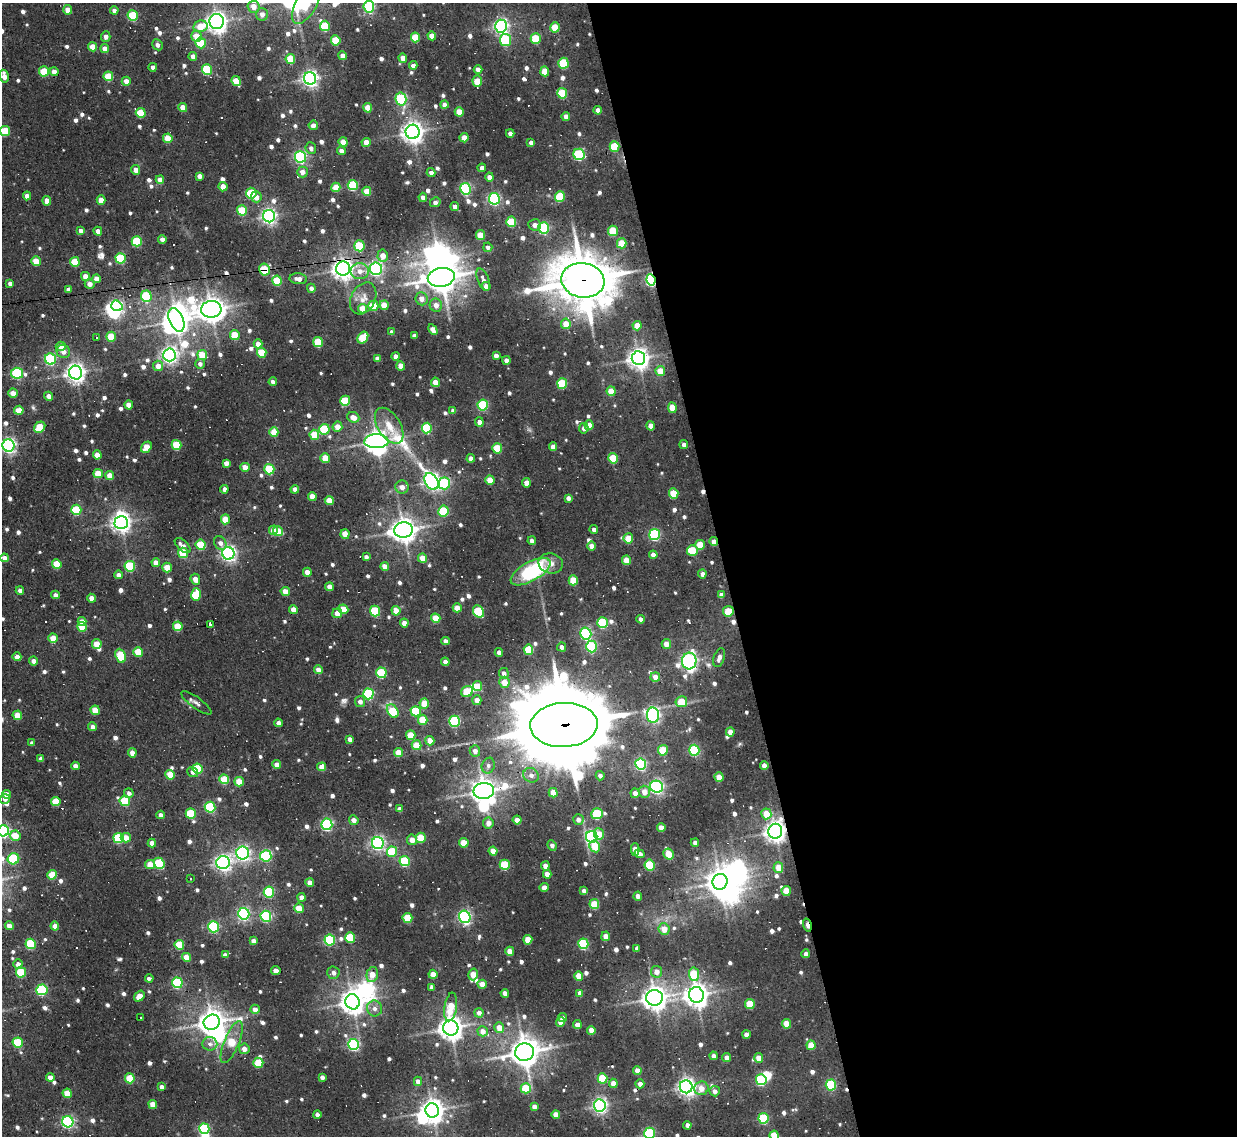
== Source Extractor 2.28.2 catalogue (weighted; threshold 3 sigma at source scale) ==
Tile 8 of 4 x 4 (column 4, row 2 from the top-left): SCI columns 3707-4941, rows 2400-3533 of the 4941 x 4914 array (HDU 1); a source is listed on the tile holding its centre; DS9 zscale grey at full resolution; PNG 1239 x 1138 px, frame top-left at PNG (2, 3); each listed source drawn as its Kron ellipse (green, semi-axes under 4 px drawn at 4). Shown black and unused: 42% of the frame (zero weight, under 3 of 5 exposures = <1% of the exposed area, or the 3 px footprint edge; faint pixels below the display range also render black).
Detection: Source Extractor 2.28.2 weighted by HDU 2 'WHT'; one run over the whole footprint, this tile lists its part. Background 0.029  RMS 0.0042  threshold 0.0189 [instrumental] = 3 sigma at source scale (4.5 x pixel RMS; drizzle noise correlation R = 1.50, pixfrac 1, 0.05/0.05 arcsec/px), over >= 5 px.
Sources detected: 875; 1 too faint to see at this stretch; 18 inside a brighter object's white glare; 26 cosmic-ray / hot-pixel residue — neither listed nor drawn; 1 inside a brighter listed object's ellipse — not listed separately; of the other 829, all 500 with FLUX_AUTO >= 1.75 (the completeness limit of this list) listed and drawn (329 fainter detections not listed), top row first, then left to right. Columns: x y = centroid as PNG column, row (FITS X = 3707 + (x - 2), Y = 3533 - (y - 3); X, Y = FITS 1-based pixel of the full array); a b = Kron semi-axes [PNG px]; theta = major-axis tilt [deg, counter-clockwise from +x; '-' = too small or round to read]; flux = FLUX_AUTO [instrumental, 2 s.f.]
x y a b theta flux
306 3 23 10 61 20
254 7 6 6 - 4.3
369 7 6 5 - 51
68 10 5 4 - 4.8
114 10 4 4 - 1.8
262 14 6 6 - 2.9
133 16 5 5 - 24
217 22 7 7 - 270
200 26 7 5 13 8.5
325 26 5 5 - 20
501 26 6 6 - 130
555 27 5 4 - 11
197 36 5 5 - 7
432 36 4 4 - 4.7
106 37 5 4 - 2.3
415 37 5 4 - 14
536 38 5 5 - 17
336 40 5 5 - 16
505 40 6 5 - 32
201 43 5 5 - 19
157 45 6 5 - 2
92 47 4 4 - 7.8
105 49 4 4 - 3.7
193 56 4 4 - 2.6
342 56 4 4 - 3.7
403 58 4 4 - 3.7
290 59 5 5 - 14
563 63 5 5 - 22
413 65 4 4 - 2.7
153 67 4 4 - 2.4
207 69 5 5 - 22
478 69 4 4 - 3.4
44 71 5 5 - 15
545 71 5 4 - 6.6
54 72 4 4 - 3.5
4 76 6 4 -78 3.9
108 76 5 5 - 15
310 78 6 6 - 160
126 81 4 4 - 3.5
236 81 5 4 - 9.4
477 81 5 4 - 8.1
562 93 5 5 - 20
401 99 6 5 - 42
444 105 4 4 - 2.6
183 108 4 4 - 5.5
368 108 5 4 - 7.6
598 110 4 4 - 2.7
459 112 4 4 - 5.8
141 113 5 5 - 14
566 117 4 4 - 3.5
313 125 4 4 - 2.8
5 131 5 5 - 15
413 132 7 7 - 310
510 133 4 4 - 1.8
168 138 5 4 - 8.8
464 138 4 4 - 5.5
343 142 5 4 - 7.4
366 142 4 4 - 5
531 143 4 4 - 2.2
614 147 5 5 - 17
311 148 6 5 - 1.8
341 151 4 4 - 2.5
579 154 6 5 - 38
300 157 6 5 - 69
482 168 4 4 - 2.4
136 170 5 4 - 2.8
302 172 5 5 - 3.2
431 172 4 4 - 2.1
199 176 4 4 - 2.3
489 177 4 4 - 2.6
160 180 4 4 - 3.7
353 185 5 5 - 27
223 187 5 4 - 5.8
336 187 5 4 - 9.2
466 189 6 5 - 53
367 191 4 4 - 7.6
251 193 5 5 - 23
27 196 4 4 - 2.5
560 196 5 5 - 18
256 197 5 5 - 3.5
423 197 4 4 - 2.3
494 199 6 5 - 68
101 200 4 4 - 5.6
47 201 5 4 - 3.7
435 202 5 4 - 2.1
455 207 4 4 - 2.6
242 210 5 5 - 16
269 216 6 6 - 130
511 222 5 5 - 18
535 225 6 5 - 2.2
544 228 5 5 - 54
81 231 4 4 - 2.5
98 231 4 4 - 2.8
613 231 5 5 - 15
480 235 5 4 - 8.4
162 239 4 4 - 2.8
137 241 5 5 - 24
622 243 5 5 - 9.5
359 246 5 5 - 22
488 247 5 4 - 1.8
383 256 6 5 - 4.5
121 258 5 5 - 27
36 261 5 4 - 8.7
75 262 5 5 - 11
343 268 7 7 - 290
264 269 6 5 - 14
376 269 6 6 - 99
360 271 9 8 - 3.3
85 276 4 4 - 5.3
441 277 13 9 10 720
96 279 4 4 - 2.7
298 279 9 5 -6 2.6
483 280 12 5 -68 2.3
583 280 22 17 -9 2300
651 280 6 4 -81 67
277 281 5 5 - 16
10 283 4 4 - 1.8
90 284 5 5 - 2.9
486 286 4 4 - 3.9
311 288 4 4 - 1.8
68 289 4 4 - 1.9
146 296 5 5 - 27
363 298 17 12 62 4.8
421 299 6 6 - 3.2
384 305 5 4 - 7.2
436 305 6 6 - 3
117 306 6 5 - 69
373 306 5 5 - 14
211 309 10 8 4 460
362 309 4 4 - 7
176 320 12 7 -67 440
566 324 5 5 - 7.5
637 326 4 4 - 6.1
433 330 6 4 -60 4.1
392 332 4 4 - 1.9
235 335 5 5 - 11
414 336 4 4 - 1.8
97 337 3 3 - 1.9
111 337 5 5 - 11
363 338 6 5 - 17
318 342 5 5 - 18
258 344 4 4 - 3.4
61 346 5 4 - 4.6
63 351 7 6 - 3.1
262 353 5 4 - 14
169 355 6 6 - 160
202 355 5 4 - 11
395 356 4 4 - 2.9
496 356 4 4 - 2.4
377 358 4 4 - 2.1
638 358 7 7 - 290
50 359 5 5 - 49
506 360 4 4 - 2.1
200 364 5 4 - 1.8
158 366 5 5 - 4.1
401 366 4 4 - 4.7
660 371 5 4 - 7.1
17 373 6 5 - 43
76 373 7 6 - 230
273 382 4 4 - 2.3
435 382 4 4 - 6.4
562 383 5 5 - 23
611 391 5 4 - 6.9
13 393 4 4 - 5.3
49 396 4 4 - 2.7
345 401 5 5 - 17
129 405 4 4 - 4.3
483 405 5 5 - 33
672 408 5 4 - 6.4
19 410 5 4 - 5.9
453 411 4 4 - 1.9
353 417 6 5 - 4.2
479 422 4 4 - 2.4
589 425 5 4 - 5.7
389 426 20 11 -58 6.9
651 426 4 4 - 3.6
40 427 6 5 - 12
337 427 5 5 - 4.2
427 428 5 5 - 32
584 428 5 5 - 2
324 429 5 5 - 25
274 432 5 4 - 8.7
314 435 5 5 - 12
376 441 12 7 0 370
684 444 4 4 - 2
8 445 6 6 - 130
176 445 5 4 - 14
146 447 6 4 52 7.4
553 447 4 4 - 3.4
497 448 5 5 - 14
97 455 4 4 - 4.8
325 458 5 4 - 7.8
471 458 4 4 - 2.8
613 458 5 5 - 17
226 463 4 4 - 2.5
245 467 4 4 - 5.1
269 469 5 5 - 22
98 473 5 4 - 9.9
110 475 4 4 - 5.5
490 480 5 4 - 7
431 481 9 6 -59 160
444 483 6 6 - 38
526 483 4 4 - 4.1
402 487 7 6 - 2.7
224 489 4 4 - 2
295 489 4 4 - 3.1
674 494 5 4 - 13
312 496 4 4 - 4.7
568 498 4 4 - 1.8
329 500 4 4 - 7.3
76 510 5 5 - 21
443 511 5 5 - 21
225 519 5 4 - 8
121 523 6 6 - 220
594 529 4 4 - 1.8
273 530 4 3 - 4.9
403 530 9 7 6 430
278 531 5 5 - 11
345 534 5 4 - 7.3
654 535 5 5 - 48
628 538 5 5 - 8.2
532 541 4 4 - 2.1
714 542 4 4 - 4.1
220 543 7 6 - 2.6
183 545 9 5 -41 2.7
201 545 5 5 - 15
700 545 5 4 - 9.6
592 546 5 4 - 3.1
692 550 5 5 - 15
183 553 5 5 - 16
228 553 6 6 - 140
653 555 4 4 - 2.7
366 557 4 4 - 1.9
4 558 4 4 - 2.6
422 558 4 4 - 6.1
626 560 5 4 - 6.9
156 562 4 4 - 4
551 563 12 10 -13 3.5
57 564 5 4 - 13
130 566 5 5 - 30
385 566 4 4 - 4
167 567 5 4 - 8.8
307 572 4 4 - 4
530 572 22 9 29 40
702 574 4 4 - 2.9
119 575 4 4 - 2.4
195 579 5 4 - 4
573 580 5 4 - 12
329 587 4 4 - 3.1
20 590 4 4 - 1.8
285 591 5 4 - 6.4
55 595 4 4 - 2.3
196 595 6 5 - 18
721 595 4 4 - 2.1
91 598 4 4 - 3.4
457 608 4 4 - 5.9
343 609 5 4 - 8
293 610 4 4 - 4.3
375 611 5 5 - 25
396 611 5 4 - 6
478 611 6 5 - 24
728 611 5 5 - 12
337 613 5 5 - 3.7
436 618 5 4 - 12
641 619 4 4 - 2.2
82 621 4 4 - 3.1
404 623 4 4 - 3.6
603 623 5 5 - 30
210 625 3 3 - 31
178 626 5 4 - 13
82 627 5 5 - 12
586 634 6 5 - 54
53 638 4 4 - 7.4
446 641 4 4 - 2.8
97 644 5 4 - 7.8
666 644 5 4 - 4.1
592 646 6 5 - 41
562 647 4 4 - 2
528 650 5 4 - 16
138 652 5 4 - 11
499 652 4 4 - 2.4
121 656 7 5 -67 18
17 657 4 4 - 3.1
719 658 10 5 70 2.6
34 661 4 4 - 2.4
689 661 8 7 - 160
445 662 4 4 - 3.8
318 670 4 4 - 4.1
381 673 5 5 - 28
504 673 5 5 - 1.8
655 677 5 4 - 4.5
504 682 5 5 - 6.5
478 686 5 4 - 8.3
467 692 6 5 - 17
368 694 5 5 - 40
477 700 5 4 - 4.2
360 701 5 5 - 2.2
681 702 6 5 - 9.5
196 703 18 5 -36 1.8
424 703 5 4 - 7.5
95 710 5 4 - 8.9
393 711 7 5 -54 20
416 711 5 5 - 23
17 715 5 4 - 8.2
653 715 7 6 - 110
423 720 5 4 - 10
455 721 5 5 - 39
279 723 4 4 - 2.5
564 725 33 22 2 10000
92 727 4 4 - 2.2
730 732 4 4 - 4.4
411 735 5 4 - 11
350 739 4 4 - 2.1
430 741 5 4 - 6.3
32 743 4 4 - 1.9
417 745 5 5 - 10
663 750 5 5 - 15
694 750 5 5 - 37
475 751 5 5 - 2.6
399 752 4 4 - 8.4
132 753 4 4 - 4.3
41 759 4 4 - 2.1
277 764 4 4 - 3.5
641 764 6 5 - 58
75 766 4 4 - 1.8
488 766 8 6 68 1.8
764 766 4 4 - 3.4
322 767 4 4 - 5.3
198 769 5 5 - 23
193 772 6 5 - 2.1
170 775 5 4 - 10
531 775 8 7 - 2.3
600 776 5 4 - 1.9
719 777 5 4 - 6.2
224 779 5 4 - 17
239 782 5 4 - 9.8
657 787 6 6 - 110
484 791 10 8 3 460
644 792 6 5 - 3.8
129 793 5 4 - 1.8
553 793 5 4 - 6.6
635 793 5 4 - 2.5
6 794 4 4 - 3.9
5 799 5 5 - 2
125 801 5 5 - 21
56 802 5 4 - 11
210 807 5 5 - 38
399 809 4 4 - 2.1
191 813 5 5 - 19
597 814 6 5 - 26
766 814 5 5 - 7.6
160 815 4 4 - 2.1
578 819 5 5 - 2.5
354 820 5 4 - 2.9
517 820 4 4 - 4.1
488 823 5 5 - 2.8
327 824 6 5 - 60
661 828 4 4 - 3.8
3 831 5 5 - 76
775 831 7 7 - 300
599 834 5 5 - 6
15 836 5 5 - 8
592 837 6 5 - 70
118 838 5 5 - 26
126 838 5 4 - 7.2
421 838 5 5 - 12
412 840 5 5 - 3.8
152 843 4 4 - 3.2
378 843 6 6 - 110
464 843 5 4 - 8.8
695 843 4 4 - 1.9
552 846 6 3 -68 2
595 846 6 5 - 9.1
635 849 6 4 -90 4.6
493 851 4 4 - 5.2
392 852 5 5 - 19
243 853 6 6 - 120
639 854 5 4 - 2.6
669 854 6 5 - 8.9
266 856 5 5 - 38
13 859 6 5 - 33
405 861 5 5 - 30
159 863 6 5 - 28
223 863 7 6 - 150
150 864 5 4 - 6.6
505 865 5 5 - 21
650 865 5 5 - 29
545 866 4 4 - 3.4
778 867 5 5 - 5.8
547 874 4 4 - 4.1
52 875 5 5 - 10
190 879 3 3 - 2
720 882 8 7 - 450
310 883 4 4 - 3.8
544 887 5 4 - 2.5
584 891 4 4 - 2.2
786 891 5 4 - 10
269 892 5 5 - 36
638 896 4 4 - 2.4
301 897 4 4 - 2.9
594 904 5 4 - 14
299 908 5 4 - 9.3
244 914 6 5 - 76
266 916 5 5 - 42
465 917 6 5 - 90
407 918 5 5 - 14
807 925 7 3 -76 5.2
9 926 4 4 - 3.3
55 926 4 4 - 3.7
213 927 5 5 - 50
664 929 6 5 - 5.8
606 936 4 4 - 3.7
350 937 5 5 - 20
330 940 5 5 - 41
528 940 5 4 - 8.4
253 941 4 4 - 3
31 944 5 5 - 25
583 944 5 5 - 31
179 945 5 4 - 15
637 948 4 4 - 1.9
510 951 4 4 - 5.6
806 954 4 4 - 2.1
225 955 4 4 - 2.2
187 957 4 4 - 6.5
18 964 5 4 - 2.1
276 971 4 4 - 3.6
21 972 5 5 - 21
656 972 6 5 - 3.8
333 973 6 6 - 2.3
433 974 4 4 - 4.9
473 974 6 4 75 7.2
694 974 7 5 -82 15
372 975 8 5 76 5.5
579 976 5 4 - 6.9
149 978 4 3 - 2.1
177 983 5 5 - 37
482 984 4 4 - 5.2
432 987 4 4 - 2
42 990 5 5 - 42
505 993 4 4 - 3.2
580 993 4 4 - 3.1
696 995 8 7 - 380
139 996 6 4 51 4.9
654 998 8 8 - 420
353 1002 7 7 - 410
750 1004 5 4 - 14
451 1007 14 6 81 9.8
375 1008 8 7 - 2.3
255 1009 5 4 - 3.4
479 1013 4 4 - 2.4
141 1018 3 3 - 4.3
562 1018 4 3 - 2.2
212 1022 8 7 - 490
560 1022 5 4 - 3.9
786 1024 5 4 - 7.4
577 1025 4 4 - 4.4
451 1028 7 7 - 370
499 1028 5 5 - 5.1
591 1030 4 4 - 4.8
483 1031 5 5 - 3.8
746 1035 4 4 - 2.6
232 1042 22 7 68 14
18 1043 5 5 - 23
210 1044 7 6 - 1.8
354 1044 5 5 - 56
811 1045 5 4 - 8.2
244 1049 5 5 - 2.9
524 1052 9 8 - 680
713 1056 4 4 - 2.3
727 1058 4 4 - 3.1
759 1058 5 4 - 4.7
258 1063 5 5 - 15
637 1070 4 4 - 3.7
50 1077 4 4 - 2.8
322 1077 4 4 - 2
130 1078 5 5 - 15
602 1078 5 5 - 16
761 1080 5 5 - 41
418 1081 5 4 - 2.6
613 1083 4 4 - 4.3
640 1084 4 4 - 2.5
831 1085 5 5 - 36
162 1087 4 4 - 2
686 1087 6 6 - 200
526 1088 5 5 - 14
701 1088 7 7 - 5.2
715 1091 5 5 - 2.2
67 1093 5 4 - 8.5
153 1104 4 4 - 6.8
600 1105 6 6 - 130
534 1106 4 4 - 2.5
432 1110 7 6 - 380
556 1114 4 4 - 4.2
317 1115 4 4 - 2
763 1118 5 5 - 32
68 1122 6 5 - 74
687 1125 4 4 - 1.9
204 1129 5 5 - 44
649 1133 5 5 - 45
774 1135 5 4 - 12
Overlapping masked pixels (flux is a lower limit): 9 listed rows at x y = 343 268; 264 269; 583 280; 651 280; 714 542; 728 611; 564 725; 775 831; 807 925
Isophote crosses this tile's border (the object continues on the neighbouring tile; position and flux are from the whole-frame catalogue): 9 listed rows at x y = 306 3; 369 7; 262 14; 4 76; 5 131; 8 445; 3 831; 649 1133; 774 1135